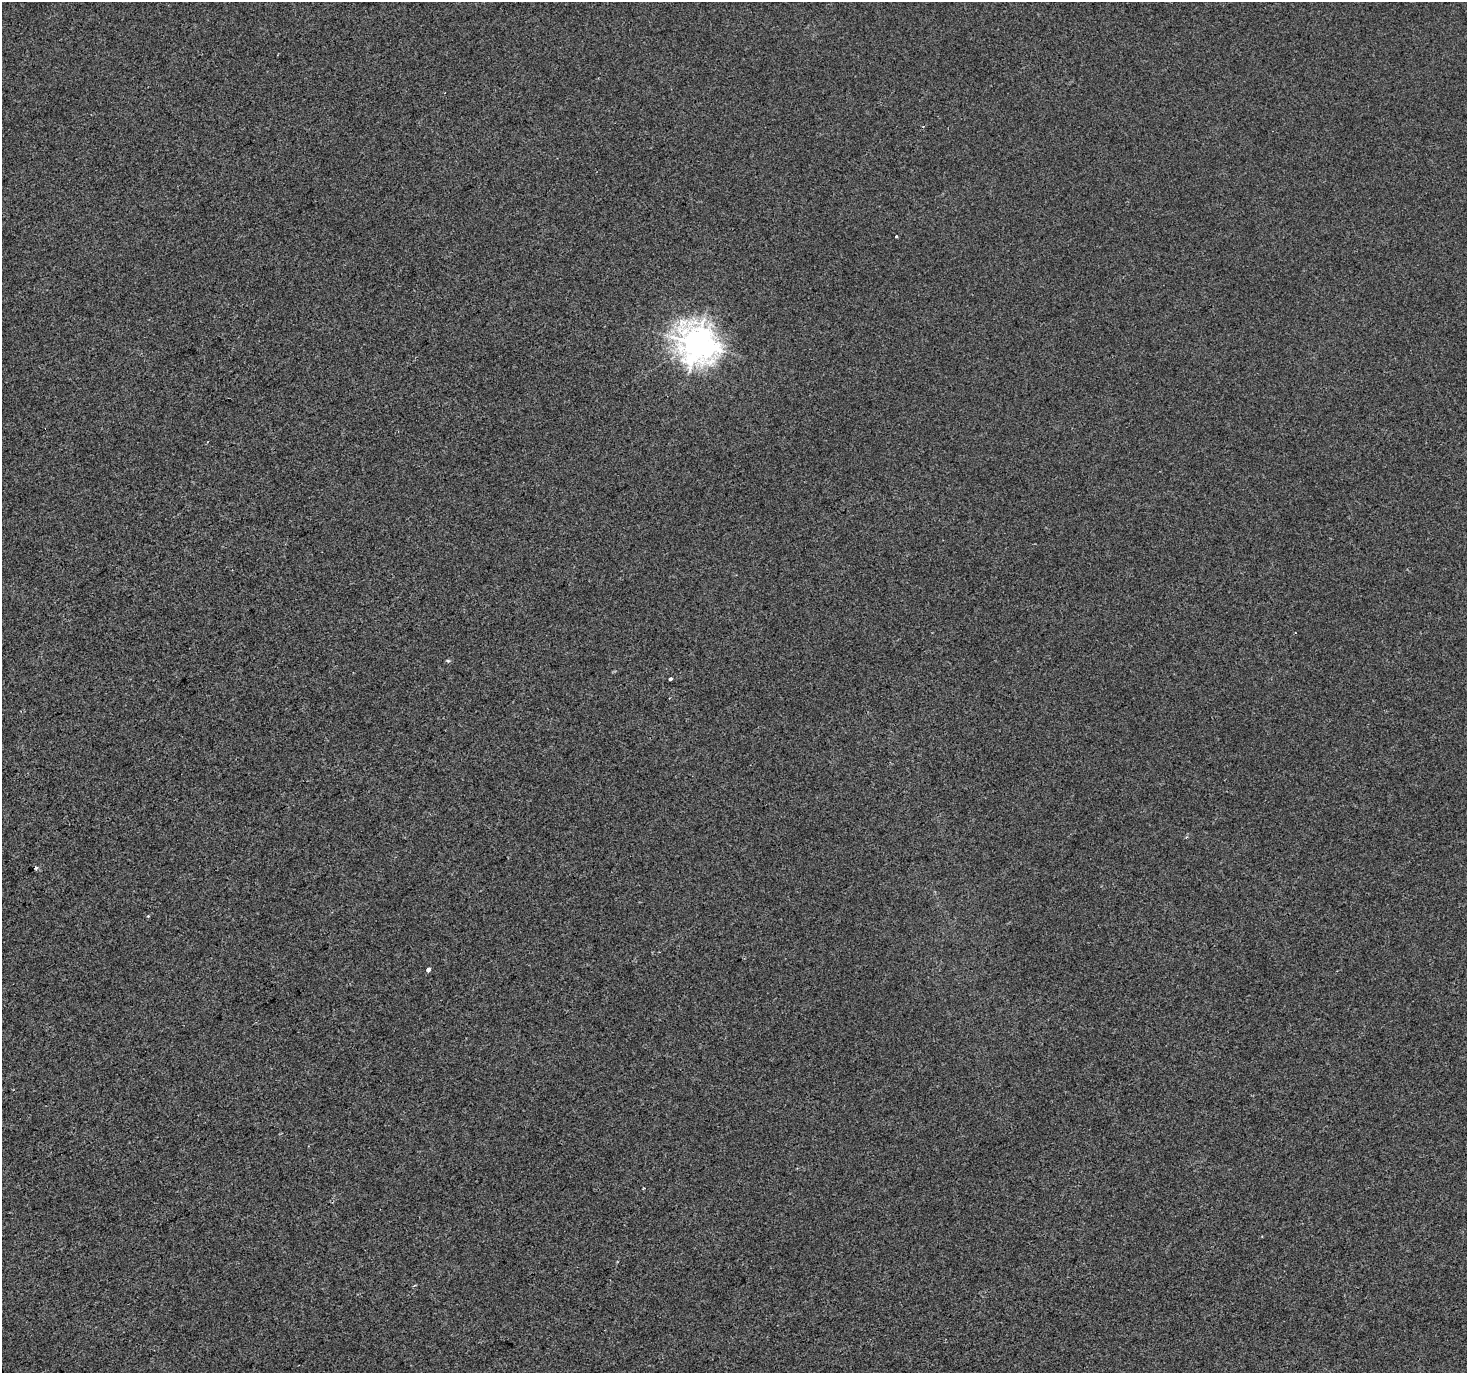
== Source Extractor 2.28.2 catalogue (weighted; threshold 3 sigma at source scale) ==
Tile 7 of 4 x 4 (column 3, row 2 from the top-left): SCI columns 2935-4399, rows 2915-4285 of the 5865 x 5769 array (HDU 1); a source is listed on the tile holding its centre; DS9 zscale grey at full resolution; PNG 1469 x 1375 px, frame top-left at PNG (2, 2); no overlay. Shown black and unused: <1% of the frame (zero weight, under 2 of 3 exposures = <1% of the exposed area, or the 3 px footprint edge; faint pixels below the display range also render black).
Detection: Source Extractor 2.28.2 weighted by HDU 2 'WHT'; one run over the whole footprint, this tile lists its part. Background -2.45e-04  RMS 0.0041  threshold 0.0186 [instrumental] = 3 sigma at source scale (4.5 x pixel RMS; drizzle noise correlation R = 1.50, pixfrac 1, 0.0396/0.0396 arcsec/px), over >= 5 px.
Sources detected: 7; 1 cosmic-ray / hot-pixel residue — not listed; the other 6 listed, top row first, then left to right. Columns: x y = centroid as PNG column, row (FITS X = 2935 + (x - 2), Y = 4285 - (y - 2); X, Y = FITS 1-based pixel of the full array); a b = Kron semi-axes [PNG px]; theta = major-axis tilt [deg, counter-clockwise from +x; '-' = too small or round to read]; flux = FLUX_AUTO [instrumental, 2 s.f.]
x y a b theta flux
897 236 3 3 - 1.9
697 343 13 12 - 510
448 661 6 3 -19 0.47
670 678 3 3 - 1.4
36 868 4 3 - 0.94
429 969 4 3 - 8.1